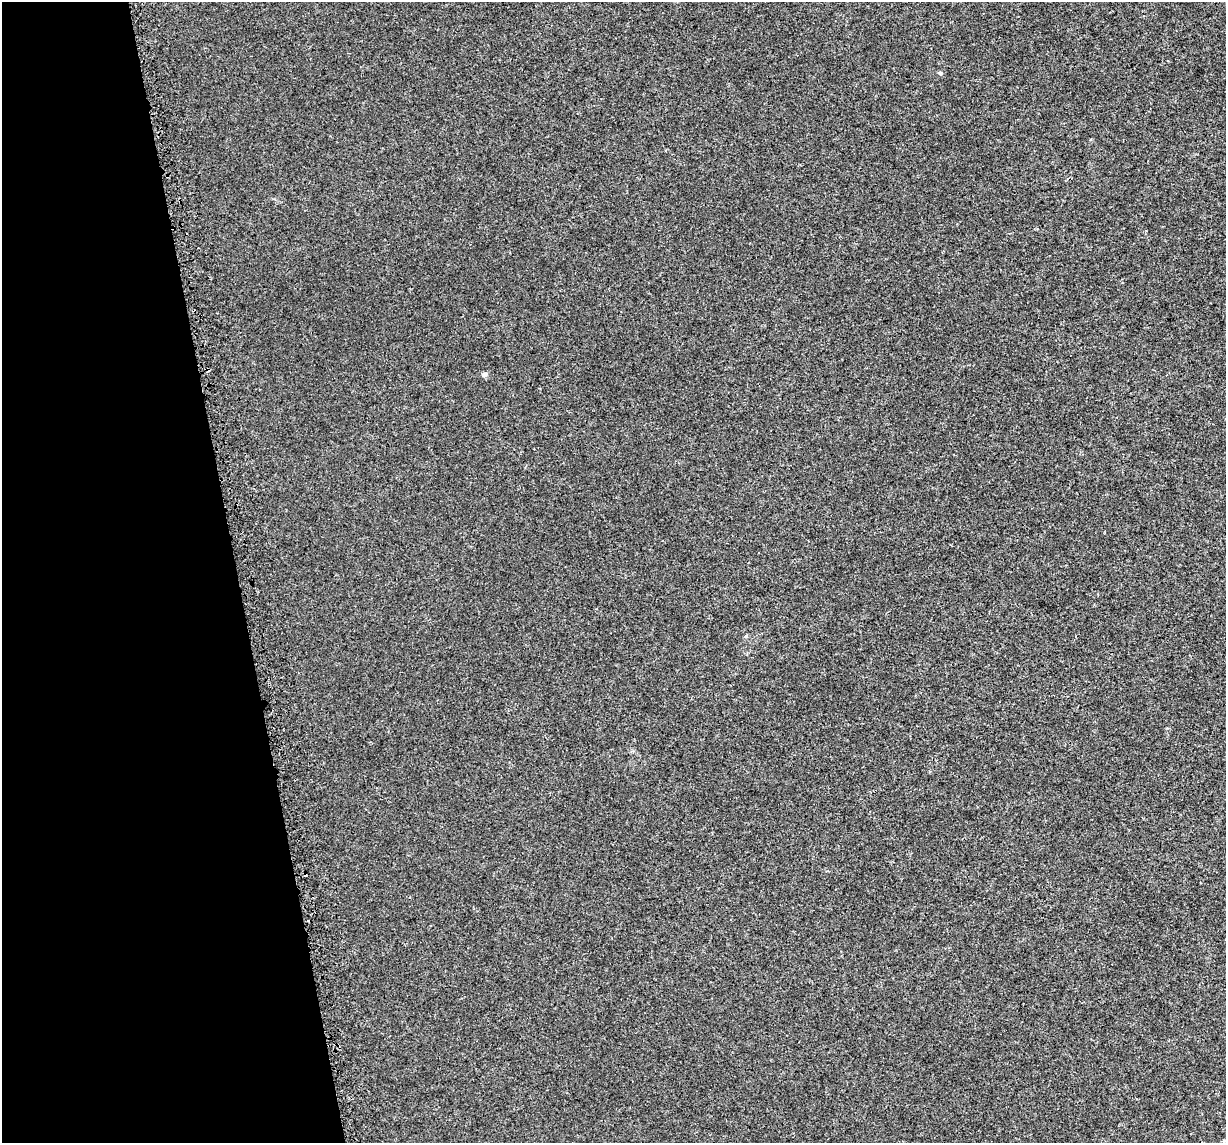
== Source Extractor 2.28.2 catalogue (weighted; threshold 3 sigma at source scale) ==
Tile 5 of 4 x 4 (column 1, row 2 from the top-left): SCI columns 22-1245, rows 2340-3480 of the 4968 x 4720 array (HDU 1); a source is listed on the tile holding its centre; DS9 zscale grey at full resolution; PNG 1228 x 1145 px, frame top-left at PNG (2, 2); no overlay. Shown black and unused: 19% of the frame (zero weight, under 3 of 5 exposures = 3% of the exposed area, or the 3 px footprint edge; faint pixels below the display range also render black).
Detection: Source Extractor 2.28.2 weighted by HDU 2 'WHT'; one run over the whole footprint, this tile lists its part. Background 1.32e-04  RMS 0.0015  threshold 0.00678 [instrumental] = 3 sigma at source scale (4.5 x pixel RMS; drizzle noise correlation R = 1.50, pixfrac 1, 0.0396/0.0396 arcsec/px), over >= 5 px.
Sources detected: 3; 1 cosmic-ray / hot-pixel residue — not listed; the other 2 listed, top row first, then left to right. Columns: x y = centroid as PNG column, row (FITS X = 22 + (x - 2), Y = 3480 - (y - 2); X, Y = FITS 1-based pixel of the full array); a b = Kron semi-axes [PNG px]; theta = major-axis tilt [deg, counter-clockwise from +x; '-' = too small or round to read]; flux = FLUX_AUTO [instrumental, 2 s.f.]
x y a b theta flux
940 73 5 5 - 0.26
484 374 6 6 - 0.39